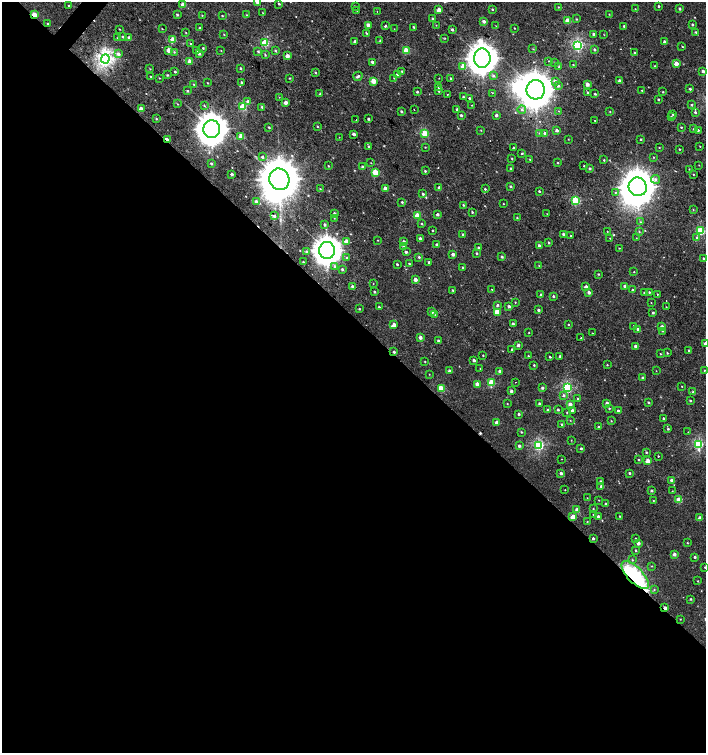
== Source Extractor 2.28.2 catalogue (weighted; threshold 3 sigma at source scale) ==
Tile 14 of 4 x 4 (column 2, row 4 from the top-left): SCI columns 1572-2979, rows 4-1505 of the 6023 x 6013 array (HDU 1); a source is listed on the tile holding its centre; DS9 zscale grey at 2 x 2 block average (1 PNG px = mean of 2 x 2 image px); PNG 708 x 755 px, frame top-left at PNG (2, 2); each listed source drawn as its Kron ellipse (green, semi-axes under 4 px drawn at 4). Shown black and unused: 58% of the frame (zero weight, under 2 of 3 exposures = <1% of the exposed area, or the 3 px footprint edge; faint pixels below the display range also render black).
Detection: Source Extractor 2.28.2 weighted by HDU 2 'WHT'; one run over the whole footprint, this tile lists its part. Background 0.00103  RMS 0.0032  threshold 0.0145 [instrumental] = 3 sigma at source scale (4.5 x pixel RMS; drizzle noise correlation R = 1.50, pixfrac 1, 0.0396/0.0396 arcsec/px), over >= 5 px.
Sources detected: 411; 2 too faint to see at this stretch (2 x 2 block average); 3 inside a brighter object's white glare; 6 cosmic-ray / hot-pixel residue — neither listed nor drawn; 1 inside a brighter listed object's ellipse — not listed separately; the other 399 listed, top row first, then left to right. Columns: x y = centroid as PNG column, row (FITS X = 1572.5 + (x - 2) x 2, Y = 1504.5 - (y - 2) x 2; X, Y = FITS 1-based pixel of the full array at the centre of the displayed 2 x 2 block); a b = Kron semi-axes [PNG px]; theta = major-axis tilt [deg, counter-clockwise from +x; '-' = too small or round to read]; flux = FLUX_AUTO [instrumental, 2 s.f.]
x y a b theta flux
257 2 2 2 - 3.7
183 4 2 2 - 6.7
279 4 2 2 - 0.83
69 6 2 2 - 0.54
356 6 2 2 - 0.54
659 6 2 2 - 1.3
558 7 2 2 - 0.45
492 9 2 2 - 0.83
635 9 2 2 - 0.38
680 9 2 2 - 1.3
357 10 2 2 - 0.43
439 10 2 2 - 9.8
377 12 2 2 - 0.43
263 13 2 2 - 0.38
34 14 2 2 - 13
609 14 2 2 - 0.36
177 15 3 2 - 1.1
202 15 3 2 - 0.45
247 15 3 2 - 0.36
222 16 2 2 - 0.57
432 19 3 2 - 0.76
576 19 3 2 - 0.6
568 21 3 2 - 15
484 22 2 2 - 4
48 24 3 2 - 0.63
692 24 2 2 - 1.2
368 25 2 2 - 5
436 25 3 2 - 0.31
385 26 2 2 - 1.4
496 26 3 2 - 0.32
624 26 2 2 - 1.2
414 27 2 2 - 0.84
200 28 3 2 - 1
514 28 2 2 - 0.44
119 29 2 2 - 0.42
162 29 2 2 - 0.37
394 29 2 2 - 0.24
452 30 2 2 - 1.8
696 32 3 2 - 0.81
186 33 3 2 - 0.45
366 33 3 2 - 0.94
594 34 2 2 - 2.4
224 35 3 2 - 0.45
604 35 2 2 - 0.31
123 37 3 2 - 0.9
118 38 3 2 - 0.66
129 38 2 2 - 2.9
445 38 3 2 - 0.35
173 39 2 2 - 13
380 40 3 2 - 0.82
355 41 2 2 - 1.3
664 42 2 2 - 2.4
190 43 3 2 - 0.51
265 43 3 3 - 40
578 45 3 3 - 97
682 46 2 2 - 1.7
203 48 2 2 - 0.74
533 49 3 2 - 0.4
169 50 2 2 - 12
196 50 2 2 - 1
595 50 2 2 - 1.7
221 51 2 2 - 0.35
258 51 3 3 - 1.1
275 51 3 2 - 0.88
406 51 3 3 - 26
174 52 3 3 - 0.72
635 53 3 2 - 1.3
118 54 3 3 - 2.8
199 54 2 2 - 1.4
265 55 3 3 - 0.75
287 56 2 2 - 7.2
482 58 9 8 - 1000
105 59 4 4 - 230
190 61 2 2 - 9.4
549 61 2 2 - 0.51
372 62 2 2 - 2.9
555 62 2 2 - 0.31
676 64 2 2 - 7.7
573 65 2 2 - 0.52
463 66 3 2 - 10
559 66 2 2 - 1
655 66 2 2 - 0.67
240 68 2 2 - 0.83
150 69 3 2 - 0.41
402 71 3 2 - 0.54
703 71 2 2 - 3
175 72 2 2 - 1.1
315 72 3 2 - 0.78
167 75 3 2 - 0.57
397 75 2 2 - 5.6
358 76 5 3 - 1.8
493 76 3 2 - 1.5
150 77 3 2 - 0.52
159 78 2 2 - 0.35
289 78 2 2 - 0.54
394 78 3 2 - 0.5
439 78 2 2 - 0.31
451 79 2 2 - 1.2
373 81 3 2 - 14
555 81 3 3 - 2
620 81 2 2 - 5.4
241 82 3 2 - 1
208 83 2 2 - 0.48
194 84 2 2 - 0.5
587 84 3 2 - 4.5
558 86 3 3 - 1.3
439 87 3 2 - 1.3
690 89 2 2 - 1.4
536 90 10 9 - 2100
642 90 2 2 - 0.48
187 91 2 2 - 1
439 91 3 2 - 1.1
417 92 2 2 - 1.4
663 92 2 2 - 0.56
492 93 2 2 - 0.31
588 93 3 2 - 0.81
320 94 2 2 - 1.2
447 94 2 2 - 0.55
595 94 2 2 - 1
279 97 2 2 - 0.31
463 97 2 2 - 1
469 98 2 2 - 1.1
658 99 2 2 - 0.77
248 101 3 2 - 2.4
286 103 2 2 - 6.3
177 104 3 2 - 0.39
472 105 2 2 - 0.32
691 105 2 2 - 0.89
204 106 3 2 - 0.6
243 107 3 3 - 32
262 107 3 2 - 1.1
141 109 2 2 - 8.5
457 109 2 2 - 1.5
414 110 2 2 - 0.36
522 110 4 3 - 1.5
401 111 2 2 - 1.1
559 111 2 2 - 0.32
610 112 2 2 - 0.43
695 112 3 2 - 1.4
673 114 2 2 - 0.68
461 115 3 2 - 1.6
496 115 2 2 - 2.7
671 117 2 2 - 1
156 119 3 2 - 0.71
368 119 2 2 - 1.1
356 120 3 2 - 0.46
595 120 2 2 - 2.7
317 126 3 2 - 0.53
269 127 2 2 - 0.82
681 127 2 2 - 0.77
212 129 9 8 - 1200
694 129 2 2 - 1.4
481 130 3 2 - 0.42
557 130 2 2 - 2.9
698 130 3 2 - 1.1
425 133 3 3 - 34
540 133 3 3 - 0.71
545 133 2 2 - 1.8
354 134 3 2 - 2.8
241 136 3 2 - 15
339 137 2 2 - 0.23
167 139 3 2 - 3
568 139 2 2 - 0.39
641 139 2 2 - 0.73
369 146 3 3 - 0.83
700 146 2 2 - 0.42
425 147 2 2 - 0.43
514 148 2 2 - 2.4
659 148 2 2 - 0.41
679 149 2 2 - 0.56
522 153 2 2 - 0.87
262 157 3 3 - 1.1
654 157 2 2 - 0.46
512 159 2 2 - 0.53
530 159 2 2 - 0.58
604 160 2 2 - 0.64
371 163 2 2 - 0.33
558 163 2 2 - 0.61
211 164 3 2 - 1.1
699 165 2 2 - 0.34
328 166 2 2 - 0.47
584 166 2 2 - 0.48
362 167 2 2 - 1.4
511 168 2 2 - 0.7
590 168 2 2 - 1.7
689 169 2 2 - 0.37
425 171 3 2 - 0.9
375 172 3 3 - 22
232 174 2 2 - 1.8
693 174 2 2 - 0.46
279 179 11 10 - 3900
655 179 4 4 - 1.8
511 186 3 3 - 0.99
439 187 2 2 - 1.9
638 187 9 9 - 1900
320 189 3 2 - 0.35
385 189 2 2 - 8.4
485 189 2 2 - 0.84
539 191 2 2 - 0.9
615 192 3 2 - 0.58
423 194 2 2 - 1.4
576 201 3 3 - 56
256 202 3 3 - 3.2
402 202 3 2 - 0.85
504 204 2 2 - 0.37
463 205 3 2 - 0.82
693 210 3 2 - 0.6
472 212 2 2 - 0.81
334 213 2 2 - 1.5
437 214 2 2 - 2.7
547 214 2 2 - 0.26
274 216 3 2 - 2.2
417 216 3 2 - 15
334 218 2 2 - 0.31
517 218 2 2 - 0.61
640 222 3 2 - 0.53
422 224 3 2 - 0.95
325 225 2 2 - 1.8
432 231 2 2 - 0.78
607 231 2 2 - 0.33
639 231 3 2 - 0.5
700 231 3 3 - 54
463 234 3 2 - 0.98
563 234 2 2 - 1.7
571 236 3 2 - 0.64
420 238 2 2 - 2.1
610 238 2 2 - 0.34
636 238 2 2 - 0.22
697 238 3 3 - 1.1
378 240 2 2 - 0.37
346 241 2 2 - 10
404 242 3 2 - 2.8
549 242 3 2 - 0.88
437 245 2 2 - 2.7
403 246 4 3 - 1
539 246 2 2 - 2.2
478 247 2 2 - 1.1
619 248 3 2 - 0.38
327 250 8 8 - 790
306 252 3 3 - 1.8
406 252 2 2 - 2
477 253 3 2 - 0.88
453 254 2 2 - 4.1
419 257 2 2 - 1.1
502 257 3 2 - 1.3
347 258 3 3 - 1.4
703 258 2 2 - 1.2
303 262 3 2 - 0.7
429 262 2 2 - 1.5
397 264 2 2 - 0.98
409 264 2 2 - 0.9
335 266 4 3 - 1.5
539 266 3 2 - 0.32
463 268 2 2 - 1.7
342 269 3 2 - 1.5
634 272 2 2 - 0.45
598 274 3 2 - 0.8
415 280 2 2 - 5.6
373 284 2 2 - 0.29
352 286 2 2 - 1.6
625 286 2 2 - 3.6
586 287 2 2 - 5
491 289 2 2 - 0.5
453 290 3 2 - 0.74
632 290 2 2 - 1.6
374 292 2 2 - 1.1
589 292 3 2 - 2.5
649 292 2 2 - 0.81
644 293 2 2 - 0.64
657 294 2 2 - 0.38
541 295 2 2 - 1.4
553 296 3 2 - 1.4
515 302 2 2 - 0.54
651 303 2 2 - 0.33
497 305 3 3 - 1.5
509 306 2 2 - 2
379 307 3 2 - 0.7
666 307 2 2 - 0.37
359 309 2 2 - 1
538 310 2 2 - 1.9
431 312 2 2 - 4.5
497 312 3 3 - 17
653 313 2 2 - 1.1
435 315 2 2 - 0.46
513 324 2 2 - 2
394 325 3 3 - 5
568 325 2 2 - 0.72
634 326 2 2 - 0.91
662 327 2 2 - 6
638 329 2 2 - 2.2
662 331 3 2 - 0.56
529 333 2 2 - 0.48
592 333 2 2 - 1.1
420 337 2 2 - 4.3
581 338 2 2 - 0.63
439 341 2 2 - 4.3
705 343 2 2 - 5.8
518 345 2 2 - 2.7
636 346 2 2 - 4.5
512 350 2 2 - 2.1
689 350 2 2 - 0.83
394 352 2 2 - 1.5
667 353 2 2 - 0.7
660 354 2 2 - 0.54
483 355 2 2 - 0.56
528 356 2 2 - 0.75
560 356 2 2 - 1
550 357 2 2 - 0.96
474 360 2 2 - 2.8
425 362 2 2 - 0.52
534 365 2 2 - 0.78
607 365 2 2 - 0.5
480 368 2 2 - 0.3
704 370 2 2 - 0.51
449 371 2 2 - 1.6
500 371 2 2 - 3.3
656 371 2 2 - 0.23
429 374 2 2 - 0.25
643 378 2 2 - 1.4
516 382 2 2 - 0.7
491 383 3 3 - 27
477 384 2 2 - 5.6
682 386 2 2 - 0.37
567 387 3 3 - 80
441 388 3 3 - 23
542 388 2 2 - 1.9
511 391 2 2 - 2.8
693 392 2 2 - 1.7
564 395 4 3 - 1.5
578 399 2 2 - 1.4
690 401 2 2 - 1.2
648 402 2 2 - 1.1
607 403 2 2 - 3.2
507 404 2 2 - 0.49
539 404 2 2 - 1.3
570 404 2 2 - 4.4
609 408 3 2 - 0.85
547 410 2 2 - 0.81
558 410 3 2 - 0.98
572 410 2 2 - 2.7
618 411 2 2 - 1.7
567 412 2 2 - 0.4
519 414 2 2 - 2
664 418 2 2 - 1.7
570 420 3 2 - 0.35
611 421 2 2 - 0.48
497 423 2 2 - 7.3
561 425 2 2 - 1.6
598 427 2 2 - 1.1
668 429 2 2 - 0.94
521 432 3 2 - 0.6
688 432 3 2 - 0.29
571 440 2 2 - 0.36
699 444 4 3 - 68
539 445 3 3 - 81
519 446 2 2 - 2.1
581 448 3 3 - 1.3
646 452 3 2 - 0.78
658 456 2 2 - 0.53
562 459 2 2 - 1.1
638 459 3 2 - 0.62
648 461 2 2 - 8.3
561 473 2 2 - 3.2
629 473 2 2 - 1.2
672 480 2 2 - 4.7
601 482 2 2 - 2.6
601 486 3 2 - 1.3
565 490 2 2 - 0.39
651 490 2 2 - 1.6
672 491 2 2 - 0.3
587 498 2 2 - 0.31
599 500 2 2 - 0.33
653 500 3 2 - 0.46
679 500 3 3 - 14
605 504 2 2 - 0.65
593 509 2 2 - 0.46
577 510 2 2 - 6.3
593 515 2 2 - 0.43
598 516 2 2 - 2.7
620 516 3 2 - 0.45
573 517 3 3 - 15
700 518 2 2 - 5.1
587 521 2 2 - 0.45
593 538 2 2 - 1.5
636 538 2 2 - 0.54
638 543 3 2 - 3.8
687 543 2 2 - 0.53
636 550 3 2 - 0.76
674 554 2 2 - 4.4
695 557 2 2 - 1.4
632 560 3 3 - 0.68
652 566 2 2 - 0.4
705 567 2 2 - 0.64
635 575 18 7 -46 53
698 581 2 2 - 0.47
654 589 3 2 - 0.63
691 599 2 2 - 0.78
665 608 2 2 - 4.6
680 619 2 2 - 0.37
Overlapping masked pixels (flux is a lower limit): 5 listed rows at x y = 34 14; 167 139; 394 352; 635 575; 665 608
Isophote crosses this tile's border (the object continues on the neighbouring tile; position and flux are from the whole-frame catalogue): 3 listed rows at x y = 257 2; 705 343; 705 567